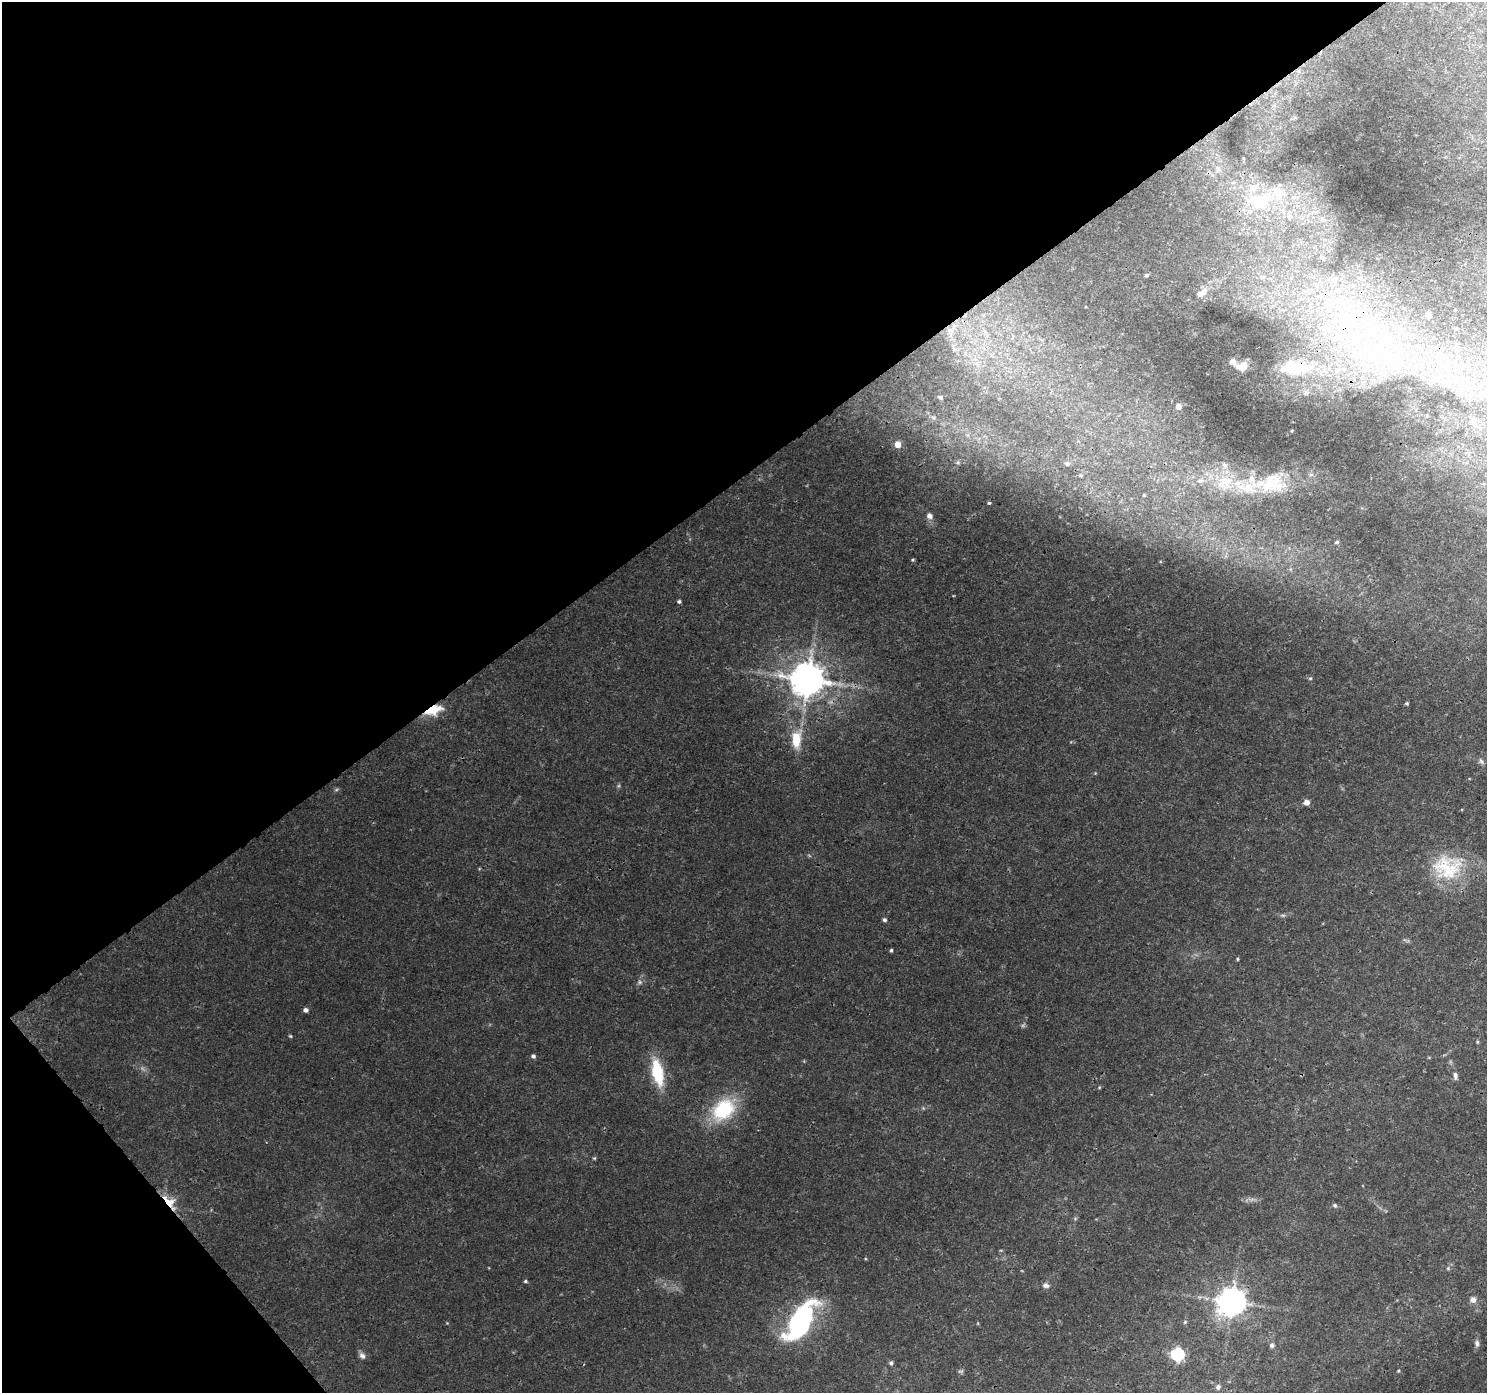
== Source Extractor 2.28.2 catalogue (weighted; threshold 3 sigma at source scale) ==
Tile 5 of 4 x 4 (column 1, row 2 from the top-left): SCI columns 47-1531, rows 2957-4347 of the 6038 x 5976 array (HDU 1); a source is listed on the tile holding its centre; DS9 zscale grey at full resolution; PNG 1489 x 1395 px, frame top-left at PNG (2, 2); no overlay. Shown black and unused: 37% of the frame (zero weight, under 3 of 4 exposures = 5% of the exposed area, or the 3 px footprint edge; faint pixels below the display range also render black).
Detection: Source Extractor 2.28.2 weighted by HDU 2 'WHT'; one run over the whole footprint, this tile lists its part. Background 0.011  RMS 0.0015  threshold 0.00658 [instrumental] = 3 sigma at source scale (4.5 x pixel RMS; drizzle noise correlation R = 1.50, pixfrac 1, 0.0396/0.0396 arcsec/px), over >= 5 px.
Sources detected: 85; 2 too faint to see at this stretch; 1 inside a brighter object's white glare — not listed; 4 inside a brighter listed object's ellipse — not listed separately; the other 78 listed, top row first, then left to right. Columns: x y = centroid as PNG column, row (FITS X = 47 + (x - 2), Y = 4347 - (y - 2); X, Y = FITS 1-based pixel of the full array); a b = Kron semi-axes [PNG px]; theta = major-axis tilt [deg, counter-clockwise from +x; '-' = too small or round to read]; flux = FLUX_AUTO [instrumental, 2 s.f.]
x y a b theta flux
1218 169 9 4 90 0.39
1277 192 19 14 -63 3.2
1255 200 25 22 -55 6.5
1290 217 9 7 -41 0.68
1322 218 6 6 - 0.44
1322 257 7 5 -26 0.31
1146 275 5 5 - 0.29
1262 277 6 5 - 0.25
1335 279 9 8 - 0.89
1202 293 19 9 40 1.4
1353 307 21 7 -84 2.2
1346 312 7 4 19 0.51
1428 314 4 4 - 0.83
954 326 6 6 - 0.52
950 333 14 5 -67 0.91
1349 336 9 6 82 0.9
1335 339 8 7 - 0.71
1456 348 8 6 3 0.44
1389 355 28 19 9 8.3
1441 356 10 6 -6 0.71
1233 362 10 7 -55 0.66
1441 365 9 6 -21 0.82
1242 366 12 9 22 1.7
1293 368 32 15 -4 6.1
1439 374 10 4 -13 0.57
1306 392 7 7 - 0.39
940 397 7 6 - 0.41
1178 406 5 5 - 0.85
933 418 8 6 -2 0.47
1474 422 15 5 -78 0.58
898 444 5 5 - 1.7
1067 464 8 6 0 0.45
1081 475 6 5 - 0.22
1200 481 10 7 9 0.73
1271 483 64 29 -2 12
1144 495 4 4 - 0.14
989 503 4 3 - 0.24
929 516 7 7 - 0.62
1337 542 5 4 - 0.21
913 560 5 4 - 0.18
679 602 4 4 - 0.27
1310 678 6 4 1 0.17
808 680 10 9 - 380
1407 703 4 4 - 0.22
433 710 21 10 19 3.7
796 740 23 12 88 3.5
1481 761 9 5 -62 0.4
1306 802 6 5 - 0.94
1447 867 43 35 0 9.8
1283 915 7 4 0 0.26
884 920 5 4 - 0.33
891 950 4 3 - 0.21
1237 959 4 4 - 0.16
640 982 8 6 0 0.37
306 1010 5 4 - 0.57
290 1036 5 4 - 0.16
1477 1042 5 4 - 0.17
533 1056 5 4 - 0.41
657 1072 28 11 -78 7.1
1455 1076 10 6 -85 0.47
723 1110 26 19 42 10
594 1158 5 5 - 0.17
169 1202 18 10 -46 3.3
1335 1205 7 5 -40 0.29
525 1281 5 4 - 0.22
1046 1285 10 7 -12 0.58
1473 1300 8 7 - 0.77
1232 1302 9 8 - 210
799 1321 63 20 52 18
1185 1322 6 4 46 0.21
1477 1343 11 6 -86 0.53
1272 1345 7 6 - 0.43
362 1355 10 7 -53 0.57
1177 1355 6 6 - 23
891 1363 5 5 - 0.28
961 1371 8 4 12 0.26
1398 1371 4 3 - 0.15
1218 1387 8 8 - 0.55
Overlapping masked pixels (flux is a lower limit): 7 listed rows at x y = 1353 307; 1349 336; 1293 368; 808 680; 433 710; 169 1202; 1232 1302
Unlisted compact peaks at least as high as the median listed source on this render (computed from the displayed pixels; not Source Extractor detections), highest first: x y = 1448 1268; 1099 1087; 447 1323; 865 1259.